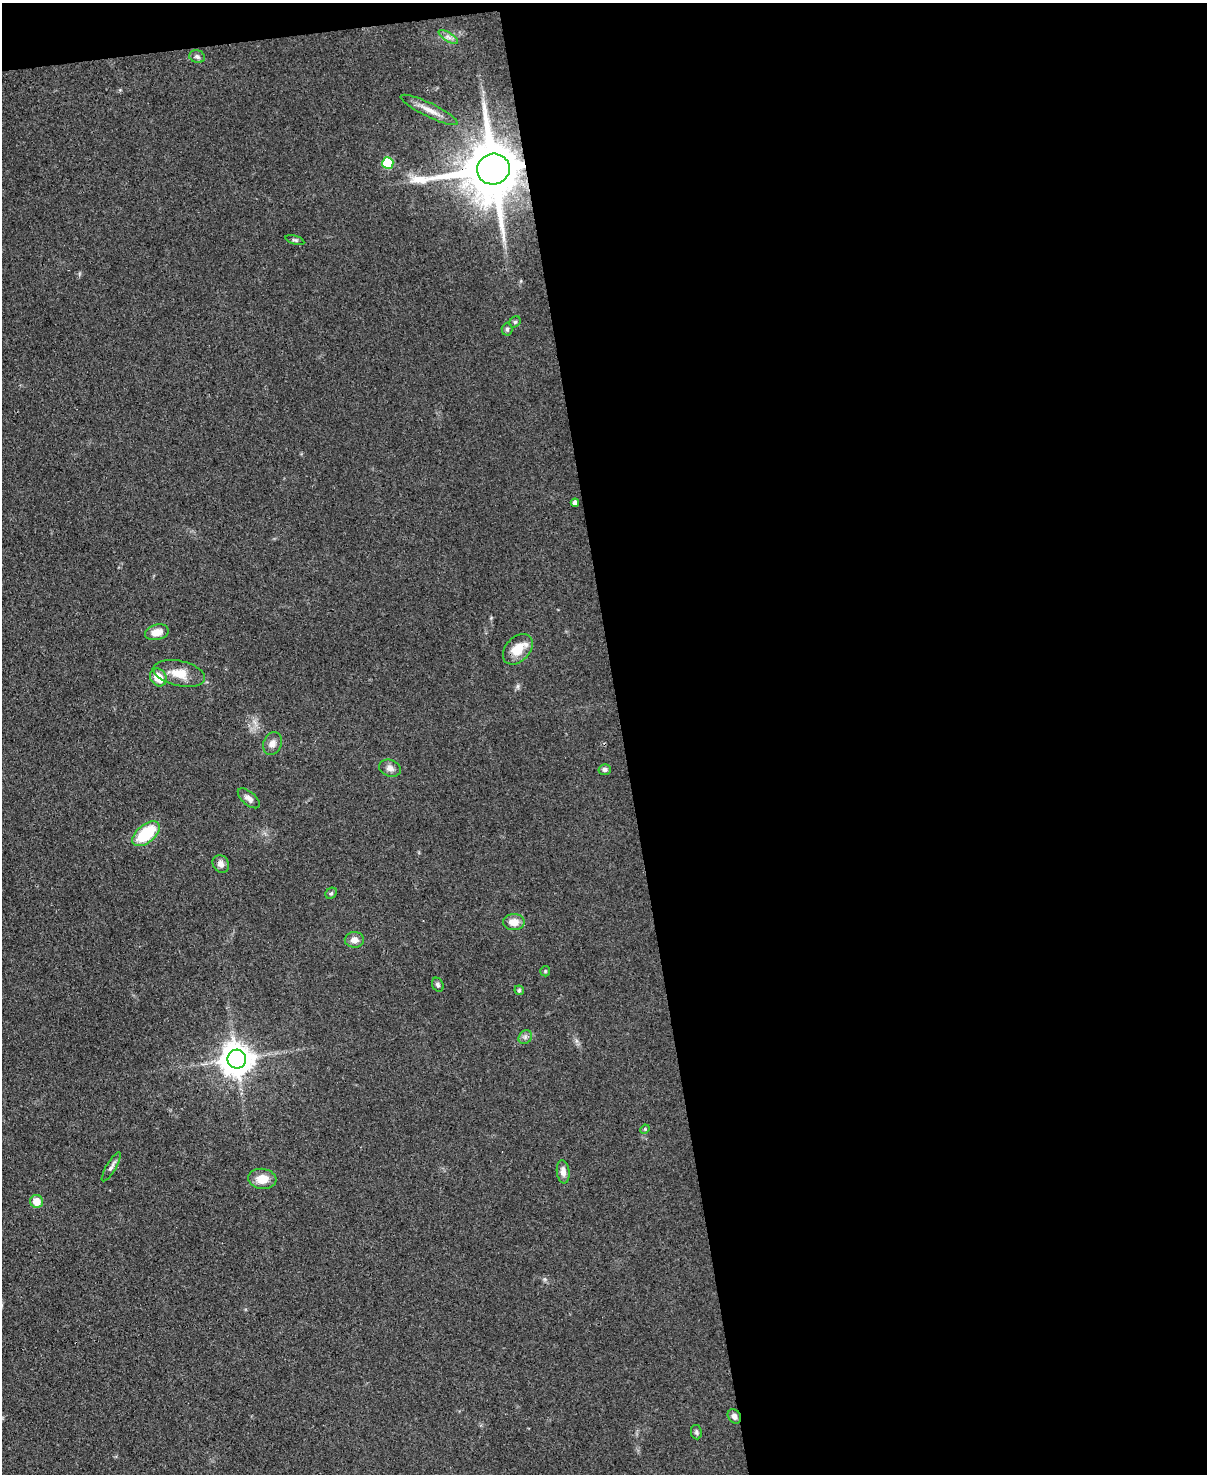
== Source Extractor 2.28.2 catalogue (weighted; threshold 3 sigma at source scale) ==
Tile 4 of 4 x 3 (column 4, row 1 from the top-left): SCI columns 3615-4819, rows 3193-4664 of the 4819 x 4798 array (HDU 1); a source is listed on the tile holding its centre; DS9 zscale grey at full resolution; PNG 1209 x 1476 px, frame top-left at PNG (2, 3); each listed source drawn as its Kron ellipse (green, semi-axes under 4 px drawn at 4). Shown black and unused: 50% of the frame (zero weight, under 3 of 4 exposures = <1% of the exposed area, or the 3 px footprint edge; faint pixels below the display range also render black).
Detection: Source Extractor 2.28.2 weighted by HDU 2 'WHT'; one run over the whole footprint, this tile lists its part. Background 0.0853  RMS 0.0063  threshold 0.0284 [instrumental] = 3 sigma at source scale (4.5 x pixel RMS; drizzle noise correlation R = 1.50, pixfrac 1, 0.05/0.05 arcsec/px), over >= 5 px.
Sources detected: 35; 1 inside a brighter listed object's ellipse — not listed separately; the other 34 listed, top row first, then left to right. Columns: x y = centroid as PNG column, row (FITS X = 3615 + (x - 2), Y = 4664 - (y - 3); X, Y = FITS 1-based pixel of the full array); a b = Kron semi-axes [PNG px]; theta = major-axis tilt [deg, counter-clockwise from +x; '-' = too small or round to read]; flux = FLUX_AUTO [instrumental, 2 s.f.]
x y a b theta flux
448 37 11 4 -34 2.2
197 57 8 6 -18 2
429 110 31 7 -26 7.2
388 163 6 5 - 31
493 169 16 15 - 5400
295 240 10 4 -17 1.2
515 322 6 5 - 1.1
507 329 6 5 - 1.2
575 503 4 4 - 2.4
157 632 12 7 14 7.2
518 649 17 12 47 11
179 673 26 12 -13 12
158 677 9 7 -55 9.8
272 744 12 9 68 4.3
390 768 11 8 -20 3.5
605 770 6 5 - 1.8
249 798 13 6 -41 3.4
146 834 16 9 40 29
221 864 9 7 -60 3.5
331 893 6 5 - 1.1
514 922 11 8 0 6.7
354 940 9 8 - 4.7
545 971 5 5 - 0.76
438 985 7 5 -61 1.4
519 990 5 4 - 1.2
525 1037 7 6 - 1.9
237 1059 9 9 - 1200
645 1129 4 3 - 0.67
111 1167 16 5 59 2.4
563 1172 11 6 -82 4.1
262 1179 14 10 -7 9.8
37 1201 6 6 - 8.7
734 1416 7 6 - 2.7
696 1432 7 5 -80 1.3
Overlapping masked pixels (flux is a lower limit): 2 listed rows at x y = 493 169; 734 1416